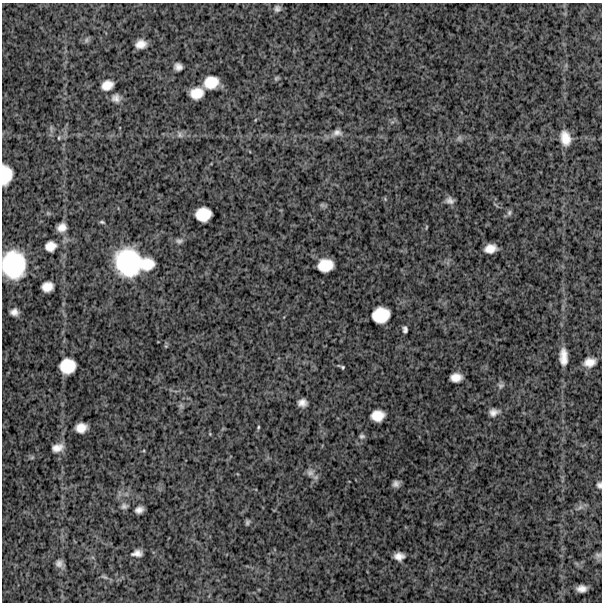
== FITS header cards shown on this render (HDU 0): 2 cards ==
NAXIS1  =                  600
NAXIS2  =                  600

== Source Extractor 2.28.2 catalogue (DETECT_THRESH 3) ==
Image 600 x 600 px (HDU 0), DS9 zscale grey, 1 PNG px = 1 image px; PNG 604 x 604 px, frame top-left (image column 1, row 600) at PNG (2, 3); no overlay
Background 1200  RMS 310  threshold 929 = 3 sigma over >= 5 px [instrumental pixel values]
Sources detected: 63; all 63 listed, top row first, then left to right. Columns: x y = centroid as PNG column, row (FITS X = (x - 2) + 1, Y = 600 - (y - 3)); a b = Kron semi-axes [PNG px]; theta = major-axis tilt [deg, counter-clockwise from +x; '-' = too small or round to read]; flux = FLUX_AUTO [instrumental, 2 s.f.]
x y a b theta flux
277 8 10 9 - 8.6e+04
86 40 8 5 61 4.8e+04
141 44 10 8 13 1.9e+05
178 67 7 7 - 1.1e+05
276 78 7 5 40 3.6e+04
211 82 13 11 17 4.0e+05
107 85 13 10 24 2.2e+05
197 93 12 10 15 3.2e+05
116 98 11 11 - 1.4e+05
255 120 5 3 - 1.5e+04
337 133 14 9 17 1.4e+05
180 135 9 7 -85 7.3e+04
59 138 6 4 71 2.8e+04
459 138 9 6 -88 4.9e+04
565 138 17 11 -78 3.1e+05
6 175 18 10 88 4.6e+05
450 200 10 7 -17 9.7e+04
322 205 9 5 -14 4.2e+04
509 213 8 6 71 5.2e+04
203 214 14 12 8 4.1e+05
102 222 7 4 -15 3.2e+04
62 227 8 7 - 1.7e+05
426 227 6 3 77 1.9e+04
179 241 10 7 3 6.8e+04
50 246 13 12 - 1.9e+05
490 248 11 8 11 2.2e+05
128 263 27 25 -66 1.8e+06
147 264 14 12 15 4.1e+05
14 265 25 20 -84 1.5e+06
325 265 14 11 9 4.2e+05
47 287 10 9 - 2.2e+05
14 312 7 6 - 1.2e+05
381 315 15 13 16 5.4e+05
405 329 6 4 -87 6.3e+04
166 346 6 4 44 2.8e+04
563 357 16 7 -89 2.5e+05
589 362 13 10 15 2.2e+05
67 366 14 13 - 5.0e+05
342 367 4 4 - 2.9e+04
456 377 10 8 6 2.0e+05
501 385 9 8 - 6.2e+04
302 403 8 7 - 1.3e+05
181 406 8 6 -69 4.8e+04
494 412 11 8 12 1.2e+05
378 416 12 10 7 3.1e+05
258 427 4 3 - 2.5e+04
81 428 10 9 - 2.3e+05
210 434 5 3 - 1.7e+04
362 436 7 6 - 5.2e+04
57 448 12 8 16 1.8e+05
310 473 11 10 - 1.3e+05
396 484 6 5 - 8.4e+04
599 485 8 6 -79 6.4e+04
124 506 9 7 20 6.5e+04
580 507 10 6 21 8.5e+04
139 510 8 6 20 1.1e+05
247 522 7 5 71 4.4e+04
137 553 11 7 6 1.2e+05
598 555 9 8 - 6.8e+04
399 556 9 7 -4 1.5e+05
59 563 8 7 - 9.9e+04
104 577 11 4 -23 5.2e+04
582 589 9 6 2 1.5e+05
At the frame edge (FLAGS 8, measured only in part): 3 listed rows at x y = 6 175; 14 265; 599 485